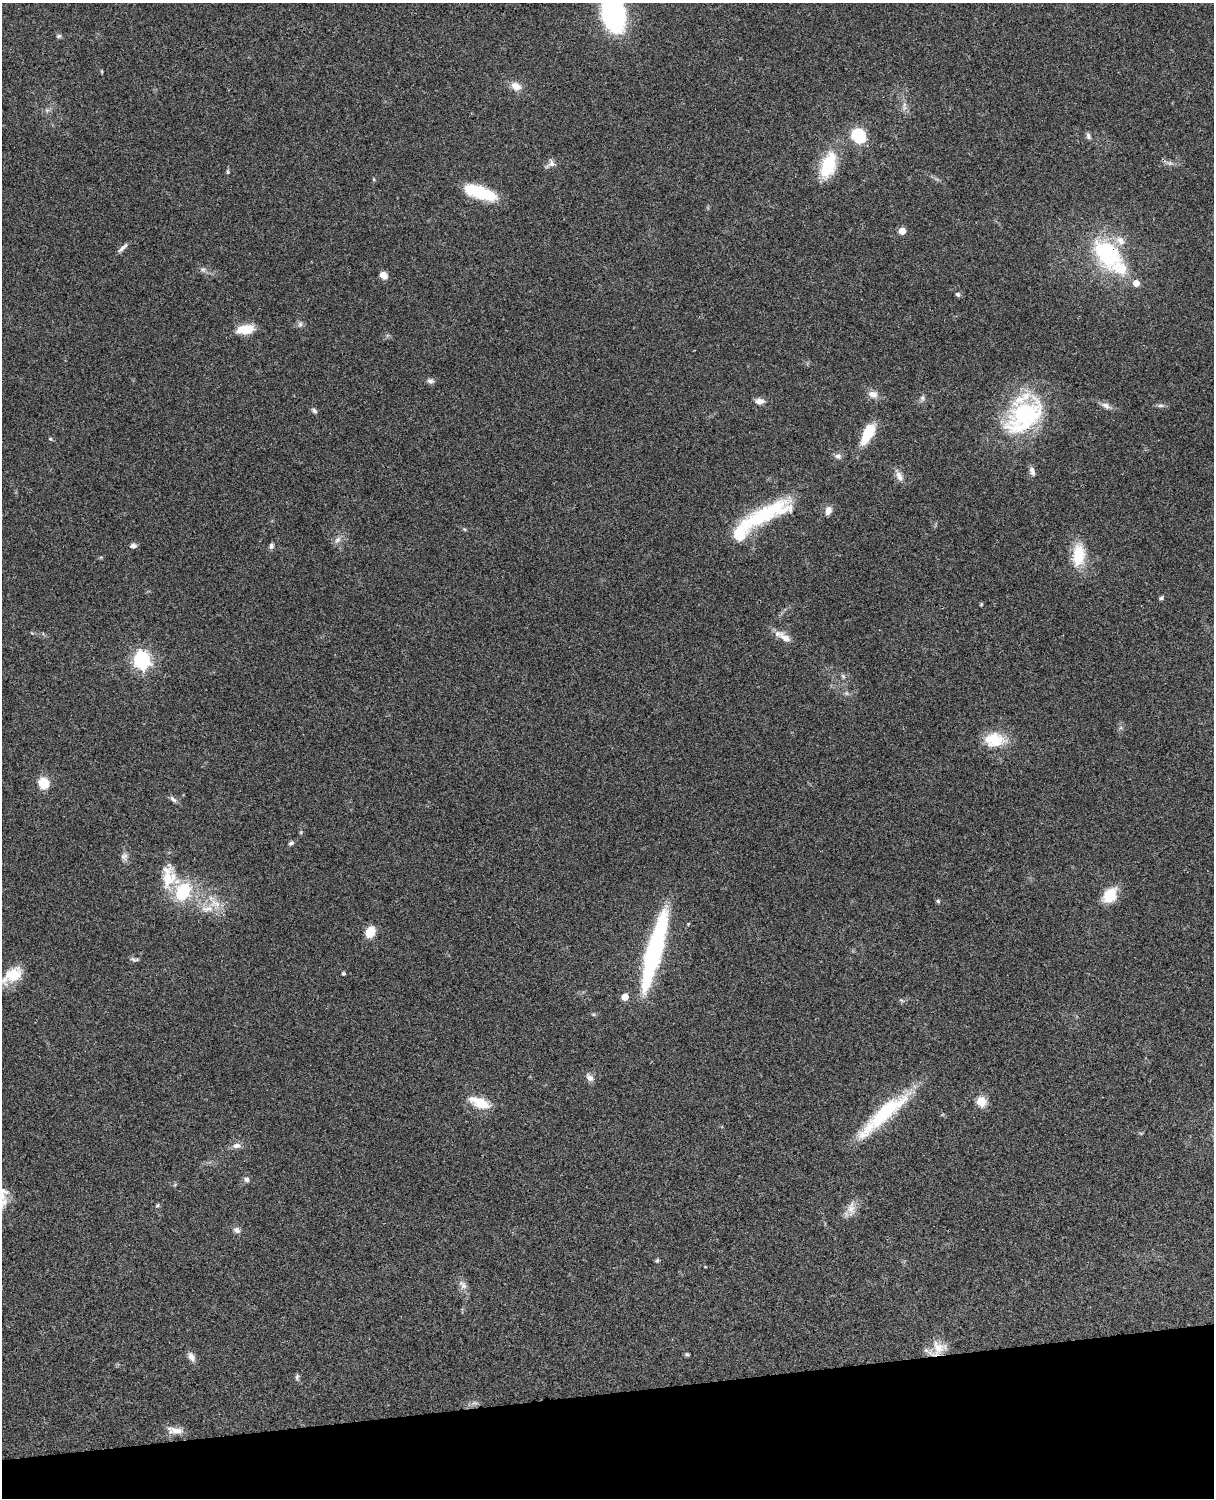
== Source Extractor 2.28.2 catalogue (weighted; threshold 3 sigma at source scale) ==
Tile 10 of 4 x 3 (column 2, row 3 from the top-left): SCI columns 1334-2545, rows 277-1772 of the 5087 x 4926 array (HDU 1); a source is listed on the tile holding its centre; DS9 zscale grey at full resolution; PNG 1216 x 1500 px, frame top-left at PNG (2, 3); no overlay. Shown black and unused: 7% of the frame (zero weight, under 3 of 4 exposures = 6% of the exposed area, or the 3 px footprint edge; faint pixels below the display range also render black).
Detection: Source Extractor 2.28.2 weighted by HDU 2 'WHT'; one run over the whole footprint, this tile lists its part. Background 0.0965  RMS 0.0063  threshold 0.0283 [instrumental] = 3 sigma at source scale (4.5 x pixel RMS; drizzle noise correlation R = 1.50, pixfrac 1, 0.05/0.05 arcsec/px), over >= 5 px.
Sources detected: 89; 7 inside a brighter listed object's ellipse — not listed separately; the other 82 listed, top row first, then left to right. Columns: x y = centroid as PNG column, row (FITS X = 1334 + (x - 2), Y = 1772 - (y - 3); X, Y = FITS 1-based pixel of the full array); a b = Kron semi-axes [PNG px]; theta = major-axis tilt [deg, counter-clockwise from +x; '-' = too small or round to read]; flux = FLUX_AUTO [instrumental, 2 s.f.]
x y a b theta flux
613 14 23 15 -75 140
59 36 7 5 21 1
516 86 13 10 -24 5.9
904 108 9 4 -90 2
858 136 7 6 - 76
1088 136 10 6 -70 1.7
1170 163 7 6 - 1.8
551 164 14 9 41 3.1
828 165 33 16 71 28
228 172 6 4 -73 0.79
374 179 5 3 - 0.63
483 193 30 12 -21 28
902 231 5 5 - 11
123 248 15 5 43 2.4
1107 253 34 24 -50 66
203 269 8 6 -36 2
383 275 8 6 -36 5.1
1136 283 5 5 - 7.5
958 294 7 5 -35 1.3
300 324 8 6 74 1.8
245 329 20 10 10 12
430 381 9 6 -11 2
873 394 14 10 -15 4.5
922 398 6 6 - 1.6
759 401 12 7 -2 3.7
1106 405 14 7 -26 3.2
1160 405 9 4 0 1.6
314 411 9 5 -48 1.4
1024 416 50 31 41 80
867 434 26 10 63 20
50 439 5 4 - 0.79
838 456 10 8 -3 2.4
1032 471 12 6 -70 2.6
899 476 15 8 -67 4.1
828 511 11 8 72 3.9
763 515 74 19 26 54
464 529 6 4 -43 0.75
337 540 11 7 51 3
133 546 8 6 3 2.2
271 546 8 5 82 1.9
1078 555 24 13 85 23
1161 598 6 4 33 1.1
981 604 5 4 - 0.64
785 637 21 9 -38 6.4
142 660 7 6 - 220
843 676 7 5 -68 1.3
994 740 27 17 -4 18
43 783 11 9 -55 14
173 799 11 5 -42 2
301 832 6 3 73 0.7
291 843 6 5 - 1.5
124 856 10 7 42 2.4
168 879 34 17 78 18
183 892 25 19 63 30
1110 896 16 11 60 19
938 901 5 5 - 0.96
215 904 20 12 -15 11
688 924 4 3 - 0.54
370 932 13 11 62 8.4
653 952 69 13 74 130
134 959 13 5 -7 1.6
343 973 4 4 - 0.91
12 975 25 13 33 15
625 997 5 5 - 11
593 1014 6 4 -18 0.8
589 1077 12 7 -47 3
981 1101 5 5 - 30
480 1102 24 13 -22 13
886 1111 66 16 41 49
236 1146 12 7 3 3.3
246 1179 7 7 - 1.8
157 1205 6 4 45 0.84
851 1209 18 12 -81 6.2
237 1230 10 7 -35 2.5
657 1261 6 5 - 0.99
463 1285 15 9 -50 3.6
938 1349 24 16 42 11
687 1354 5 5 - 1.1
191 1357 14 7 -58 3.4
297 1377 10 5 73 1.3
474 1403 9 4 -5 1.5
175 1431 23 9 -8 5.9
Overlapping masked pixels (flux is a lower limit): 3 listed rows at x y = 1107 253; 1024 416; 938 1349
Isophote crosses this tile's border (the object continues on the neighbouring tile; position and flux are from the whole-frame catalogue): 2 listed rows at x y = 613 14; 12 975